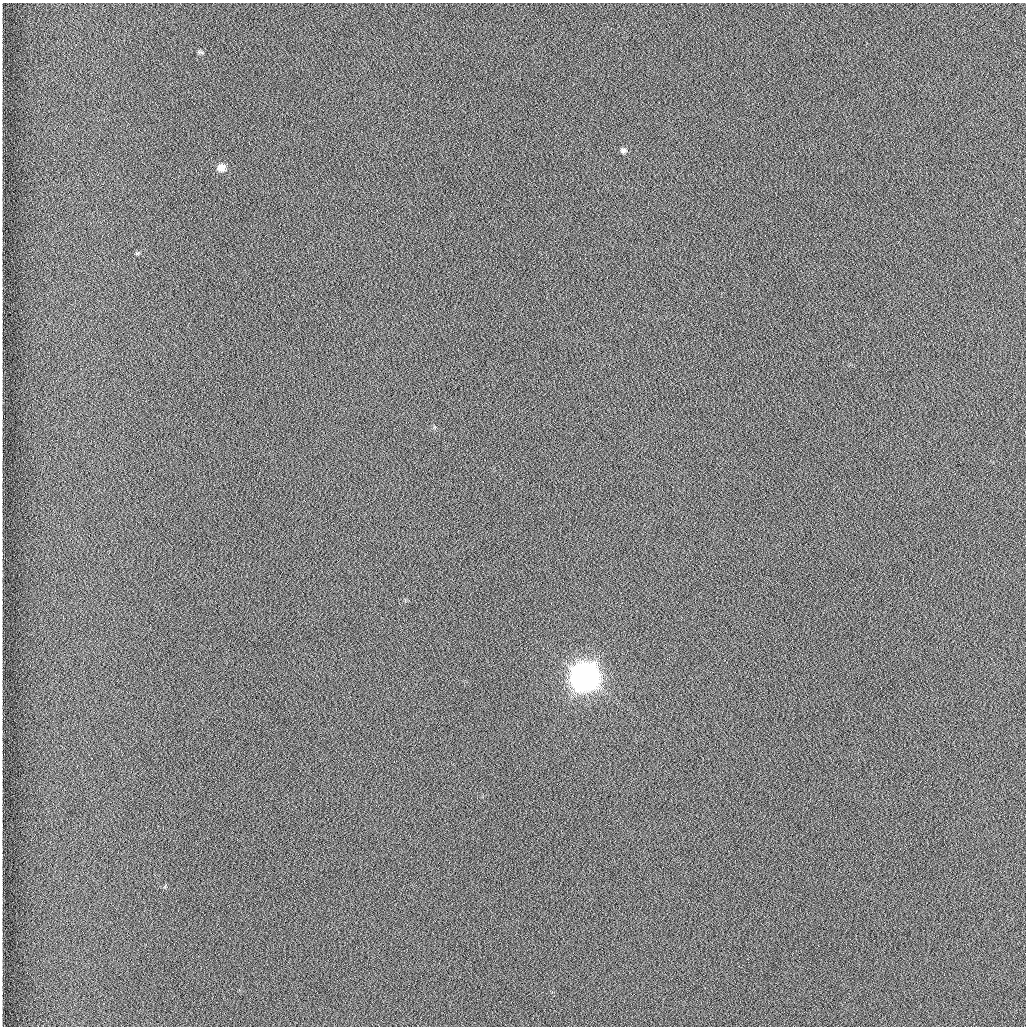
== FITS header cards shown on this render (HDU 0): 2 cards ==
NAXIS1  =                 1024 /fastest changing axis
NAXIS2  =                 1024 /next to fastest changing axis

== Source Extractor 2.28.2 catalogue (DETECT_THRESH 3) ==
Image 1024 x 1024 px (HDU 0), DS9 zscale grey, 1 PNG px = 1 image px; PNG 1028 x 1028 px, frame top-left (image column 1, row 1024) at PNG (2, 3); no overlay
Background 1260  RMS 5.9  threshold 17.7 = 3 sigma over >= 5 px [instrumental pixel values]
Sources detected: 4; all 4 listed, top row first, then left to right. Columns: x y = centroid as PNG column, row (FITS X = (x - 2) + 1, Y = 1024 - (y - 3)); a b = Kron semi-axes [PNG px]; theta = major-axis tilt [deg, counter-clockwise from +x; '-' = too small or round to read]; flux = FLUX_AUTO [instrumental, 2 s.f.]
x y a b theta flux
200 52 9 3 -22 5.6e+02
623 151 7 6 - 1.1e+03
221 168 7 7 - 3.8e+03
584 677 10 10 - 1.0e+06